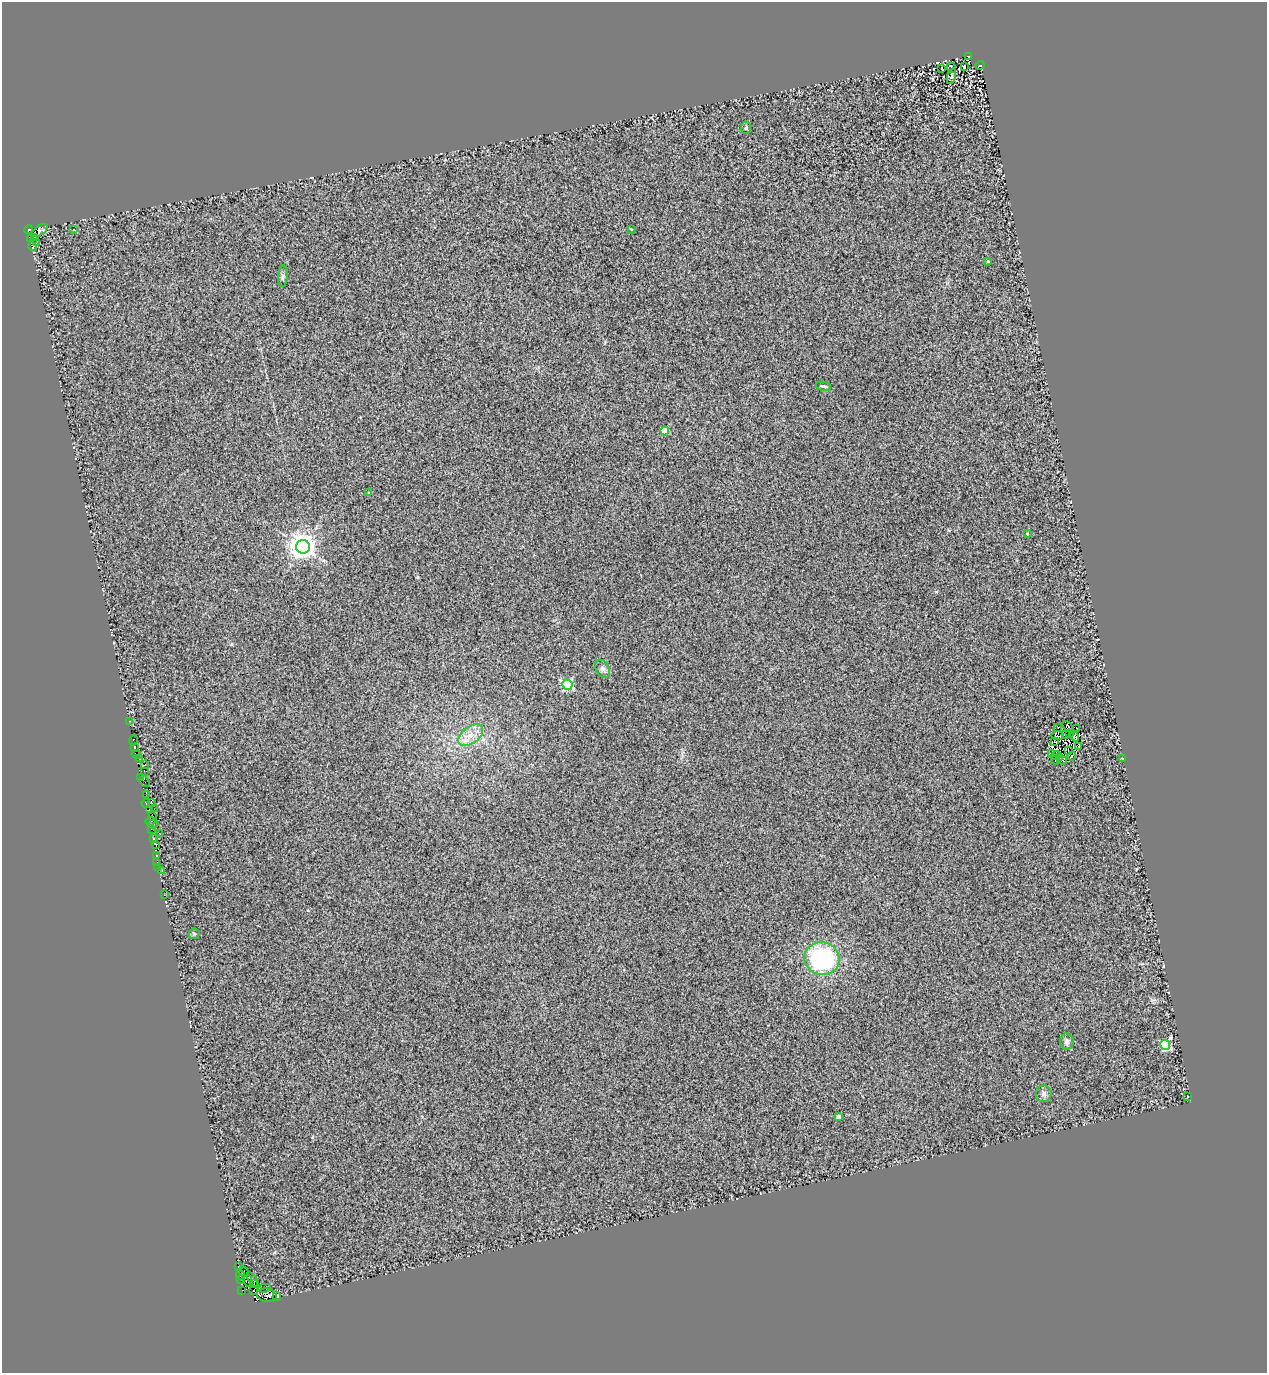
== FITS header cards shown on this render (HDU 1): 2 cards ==
NAXIS1  =                 1265
NAXIS2  =                 1371

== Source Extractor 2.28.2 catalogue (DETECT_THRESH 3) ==
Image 1265 x 1371 px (HDU 1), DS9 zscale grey, 1 PNG px = 1 image px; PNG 1269 x 1375 px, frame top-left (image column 1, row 1371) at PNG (2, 2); each listed source drawn as its Kron ellipse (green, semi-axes under 4 px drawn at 4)
Background 0.298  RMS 0.31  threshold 0.939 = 3 sigma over >= 5 px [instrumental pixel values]
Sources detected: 100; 13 with non-positive FLUX_AUTO (blend fragments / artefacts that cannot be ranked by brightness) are neither listed nor drawn; the other 87 listed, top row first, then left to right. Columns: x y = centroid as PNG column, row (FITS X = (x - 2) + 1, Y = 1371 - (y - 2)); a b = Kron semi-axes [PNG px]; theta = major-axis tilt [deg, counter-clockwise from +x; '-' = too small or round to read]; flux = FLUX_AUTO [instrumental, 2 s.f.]
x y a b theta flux
969 57 4 3 - 190
980 65 4 2 - 48
964 67 4 2 - 17
951 68 5 2 - 15
942 69 3 2 - 14
951 76 8 3 73 25
746 128 6 5 - 33
73 229 2 2 - 23
631 229 3 3 - 19
29 230 4 3 - 1100
40 230 9 5 32 440
34 237 3 3 - 75
30 238 2 2 - 120
36 243 3 2 - 19
32 246 4 3 - 60
988 261 3 3 - 22
283 276 11 5 85 51
823 386 8 3 -11 35
665 431 4 4 - 720
369 492 3 2 - 16
1027 534 3 2 - 21
303 547 7 6 - 25000
603 669 9 6 -65 76
567 685 5 5 - 2100
129 721 3 2 - 23
1068 726 6 3 -50 42
1058 727 2 2 - 22
1077 729 2 2 - 13
1069 733 2 2 - 14
471 735 14 8 37 230
1065 735 2 2 - 14
1058 736 6 2 -1 7.5
1074 736 5 2 - 7.2
133 740 5 3 - 490
1055 741 3 2 - 21
1078 747 3 2 - 28
135 748 3 3 - 1300
1068 751 3 2 - 14
136 754 5 2 - 110
1052 754 3 2 - 12
1056 755 5 3 - 26
1072 756 4 3 - 22
1059 758 3 2 - 13
1123 758 3 2 - 43
139 759 3 2 - 59
1055 760 4 2 - 12
1062 760 5 2 - 19
144 765 3 2 - 29
144 771 4 3 - 350
141 777 3 3 - 1300
145 782 6 3 -55 550
146 795 4 3 - 140
146 803 4 3 - 140
152 803 3 2 - 410
149 809 3 2 - 6.2
154 809 2 2 - 73
153 816 3 3 - 490
150 821 5 3 - 300
153 824 5 3 - 310
151 829 3 2 - 53
159 833 3 2 - 55
153 839 3 3 - 1100
156 844 3 3 - 700
157 855 3 3 - 34
157 862 3 2 - 23
158 867 2 2 - 14
162 871 2 2 - 87
164 895 2 2 - 15
194 934 5 5 - 30
822 959 18 16 -17 2400
1067 1042 8 6 -84 77
1165 1045 5 4 - 1700
1044 1094 8 7 - 76
1187 1097 3 2 - 56
839 1116 3 3 - 120
238 1266 3 2 - 210
244 1272 5 4 - 820
240 1275 4 2 - 950
240 1280 3 2 - 410
253 1280 8 3 -55 1100
248 1281 6 4 -82 210
254 1284 4 2 - 3000
264 1288 6 3 11 440
242 1290 2 2 - 71
253 1290 2 2 - 320
267 1295 10 6 -10 2100
277 1297 4 3 - 540
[13 non-positive-flux detections neither listed nor drawn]